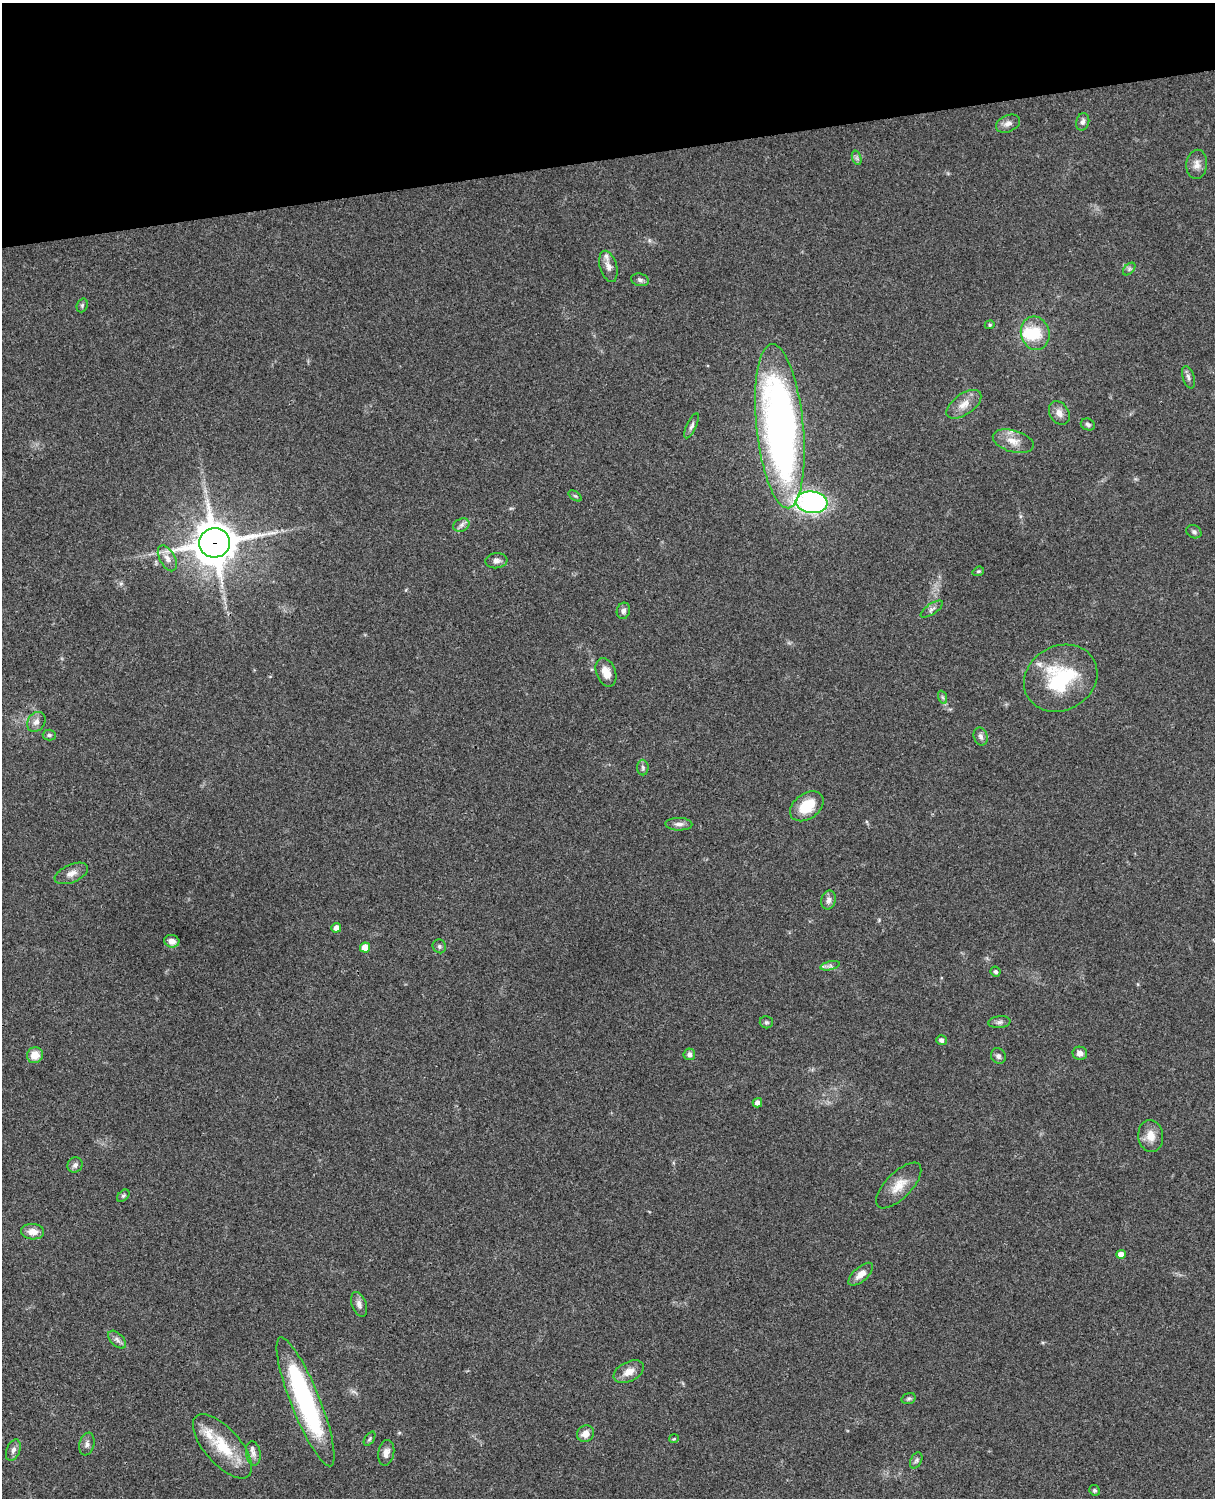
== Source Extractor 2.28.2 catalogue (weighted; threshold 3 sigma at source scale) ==
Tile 3 of 4 x 3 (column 3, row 1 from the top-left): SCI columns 2545-3757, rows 3268-4763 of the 5088 x 4927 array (HDU 1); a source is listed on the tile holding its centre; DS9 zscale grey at full resolution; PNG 1217 x 1500 px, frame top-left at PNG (2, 3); each listed source drawn as its Kron ellipse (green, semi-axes under 4 px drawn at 4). Shown black and unused: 10% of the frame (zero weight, under 3 of 4 exposures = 6% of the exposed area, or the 3 px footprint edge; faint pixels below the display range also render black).
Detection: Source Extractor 2.28.2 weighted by HDU 2 'WHT'; one run over the whole footprint, this tile lists its part. Background 0.0771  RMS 0.0058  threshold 0.0259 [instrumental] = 3 sigma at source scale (4.5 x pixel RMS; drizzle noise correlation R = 1.50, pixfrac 1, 0.05/0.05 arcsec/px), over >= 5 px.
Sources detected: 79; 2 inside a brighter object's white glare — neither listed nor drawn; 3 inside a brighter listed object's ellipse — not listed separately; the other 74 listed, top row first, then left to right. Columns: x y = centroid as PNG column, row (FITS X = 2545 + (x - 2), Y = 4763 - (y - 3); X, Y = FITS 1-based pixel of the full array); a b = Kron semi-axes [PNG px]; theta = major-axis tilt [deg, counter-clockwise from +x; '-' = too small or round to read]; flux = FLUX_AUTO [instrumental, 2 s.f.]
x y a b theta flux
1083 122 9 6 75 1.9
1008 124 13 8 23 2.9
857 158 7 4 -71 1.2
1197 164 14 10 85 4.2
608 266 16 8 -74 3.8
1129 269 7 4 46 1.2
640 280 9 6 -15 1.7
82 305 7 5 70 1.1
990 325 5 4 - 0.74
1035 333 17 14 -74 15
1188 377 11 6 -73 2
964 404 20 10 35 6.2
1059 413 12 9 -58 3.8
1088 424 7 5 -21 1.4
692 426 13 5 65 1.9
780 426 82 23 -84 310
1013 441 21 10 -16 7
575 496 7 4 -36 0.86
812 502 16 11 -5 130
461 525 8 6 23 2
1194 532 8 6 -26 1.4
214 543 15 14 - 1700
167 558 14 7 -61 3.9
496 561 11 7 6 2.5
978 571 6 4 20 0.75
932 609 13 5 34 1.9
623 611 8 6 74 1.9
606 672 15 9 -68 6
1061 678 38 32 29 44
942 697 7 4 -70 0.95
36 722 11 8 52 3.2
49 735 6 5 - 1.1
981 736 9 6 -69 2
643 767 8 5 -88 1.4
807 806 19 12 37 17
679 824 13 6 -2 2.7
71 873 18 9 23 4.2
828 900 9 7 77 2.6
336 928 5 5 - 3.1
172 941 7 6 - 4
439 946 7 6 - 1.4
365 948 5 5 - 8.5
830 966 10 4 13 1.5
995 972 5 4 - 1.2
766 1022 6 6 - 1.1
999 1022 11 6 6 1.8
942 1040 5 4 - 1.9
1080 1053 7 6 - 2.7
689 1054 6 6 - 2
35 1055 8 7 - 7.8
998 1056 8 7 - 1.7
757 1103 5 4 - 2.5
1151 1136 16 12 -84 6.7
75 1165 8 7 - 2
899 1185 29 13 45 9.7
123 1196 7 4 40 0.99
33 1232 11 8 -4 5.1
1121 1254 5 4 - 4.5
861 1274 15 7 41 4.9
359 1304 13 7 -69 2.6
117 1340 11 6 -44 2.3
629 1372 16 9 26 5.4
909 1398 7 5 17 1.1
306 1402 69 14 -68 95
585 1434 9 8 - 4.9
370 1439 8 4 57 0.95
674 1439 5 4 - 0.6
87 1444 11 7 78 2.4
222 1446 40 18 -48 24
13 1450 11 6 69 2.4
253 1453 12 7 -81 2.9
386 1453 13 8 79 3.6
916 1460 8 5 63 1.3
1094 1490 5 5 - 1
Overlapping masked pixels (flux is a lower limit): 1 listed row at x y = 214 543